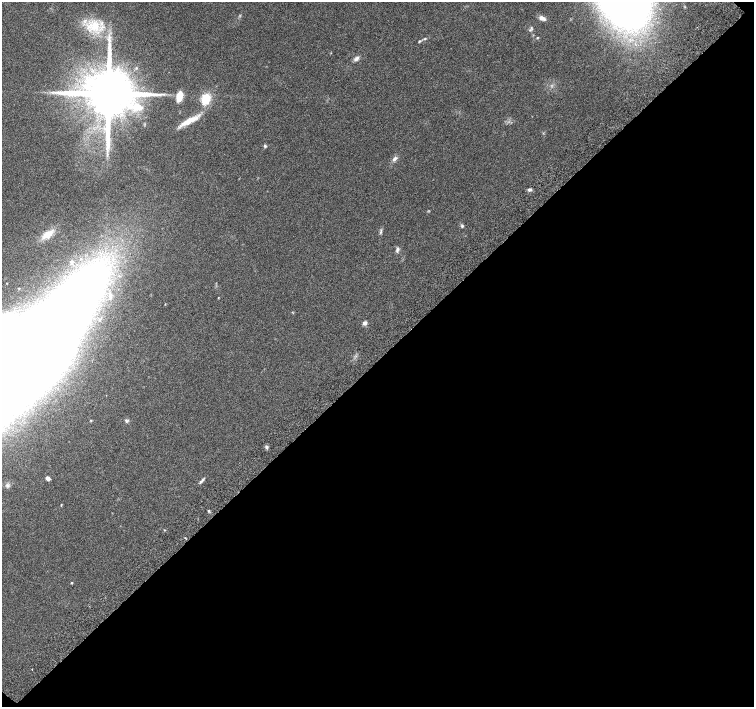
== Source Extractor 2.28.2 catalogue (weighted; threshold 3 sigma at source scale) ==
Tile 15 of 4 x 4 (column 3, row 4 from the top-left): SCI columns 3055-4557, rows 262-1671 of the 6097 x 6093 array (HDU 1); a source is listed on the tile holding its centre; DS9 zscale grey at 2 x 2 block average (1 PNG px = mean of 2 x 2 image px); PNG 756 x 709 px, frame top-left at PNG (2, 2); no overlay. Shown black and unused: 49% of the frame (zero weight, under 5 of 9 exposures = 3% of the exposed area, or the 3 px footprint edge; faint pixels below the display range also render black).
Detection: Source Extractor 2.28.2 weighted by HDU 2 'WHT'; one run over the whole footprint, this tile lists its part. Background 0.0304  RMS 0.0022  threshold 0.00916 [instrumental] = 3 sigma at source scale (4.09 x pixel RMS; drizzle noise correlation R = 1.36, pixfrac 0.8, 0.0396/0.0396 arcsec/px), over >= 5 px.
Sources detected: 33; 1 cosmic-ray / hot-pixel residue — not listed; the other 32 listed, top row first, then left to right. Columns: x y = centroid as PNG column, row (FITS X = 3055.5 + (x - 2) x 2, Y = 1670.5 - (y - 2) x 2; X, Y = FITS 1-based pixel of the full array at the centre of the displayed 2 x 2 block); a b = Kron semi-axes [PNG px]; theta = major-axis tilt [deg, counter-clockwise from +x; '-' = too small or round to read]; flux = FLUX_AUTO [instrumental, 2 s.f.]
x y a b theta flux
542 18 8 5 -20 2.4
95 26 16 14 0 13
531 28 5 3 - 0.8
537 37 4 2 - 0.37
419 41 5 3 - 0.54
356 58 8 5 43 1.5
108 93 12 11 - 4400
179 96 11 7 75 5.2
206 99 13 10 73 9.1
137 108 18 10 9 8.6
189 121 27 6 26 7.3
265 146 4 4 - 0.67
394 159 8 4 36 1.7
530 190 5 4 - 1.2
462 226 5 3 - 0.73
381 232 7 3 77 0.86
47 234 14 7 33 5.8
397 250 8 4 78 1.2
72 262 7 4 -83 1.2
110 296 9 4 -87 1.9
218 298 3 2 - 0.26
365 323 6 5 - 1.4
27 358 96 30 49 3900
91 420 3 3 - 0.36
126 421 5 4 - 0.81
267 447 6 3 85 0.87
48 478 4 4 - 1.7
202 481 10 3 46 1.1
7 485 6 4 -64 1.1
61 505 3 2 - 0.36
208 511 4 2 - 0.52
71 583 3 2 - 0.42
Isophote crosses this tile's border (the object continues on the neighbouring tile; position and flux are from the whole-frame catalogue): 1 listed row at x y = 27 358